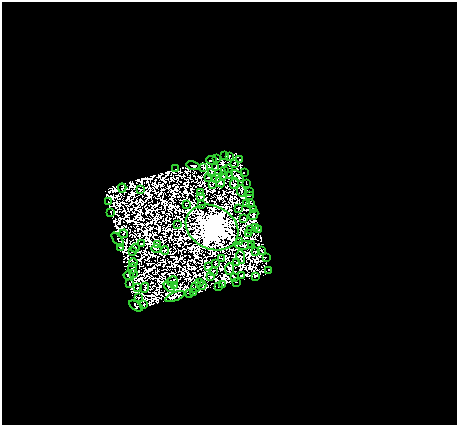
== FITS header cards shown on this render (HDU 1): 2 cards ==
NAXIS1  =                  455
NAXIS2  =                  423

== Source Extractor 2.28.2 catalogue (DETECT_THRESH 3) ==
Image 455 x 423 px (HDU 1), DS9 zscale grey, 1 PNG px = 1 image px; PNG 459 x 427 px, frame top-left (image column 1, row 423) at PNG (2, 2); each listed source drawn as its Kron ellipse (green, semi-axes under 4 px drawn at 4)
Background 1.46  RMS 2.5e-04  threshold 7.41e-04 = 3 sigma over >= 5 px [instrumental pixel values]
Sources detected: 190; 94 with non-positive FLUX_AUTO (blend fragments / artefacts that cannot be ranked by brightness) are neither listed nor drawn; the other 96 listed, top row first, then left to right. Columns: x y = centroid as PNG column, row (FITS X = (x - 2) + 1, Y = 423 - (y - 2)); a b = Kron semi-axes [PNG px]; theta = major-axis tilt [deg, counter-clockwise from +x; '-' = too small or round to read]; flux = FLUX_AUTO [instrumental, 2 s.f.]
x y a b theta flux
225 156 3 2 - 39
229 156 3 2 - 2.9
216 159 3 2 - 52
212 160 5 3 - 59
240 160 3 2 - 15
235 163 3 2 - 10
193 166 6 2 -16 40
216 167 4 2 - 24
204 168 4 3 - 29
229 168 2 2 - 1.9
175 169 2 2 - 27
224 170 2 2 - 8.4
244 172 2 2 - 9
211 173 3 2 - 5.4
219 174 2 2 - 8.2
230 175 2 2 - 22
223 176 4 3 - 7.7
238 176 7 4 -40 7.4
208 177 4 2 - 4.3
216 178 5 2 - 1.5
220 182 5 2 - 46
234 183 5 2 - 4
247 183 3 2 - 15
213 184 2 2 - 0.31
122 188 4 2 - 23
140 190 2 2 - 23
241 191 6 2 -83 20
249 192 2 2 - 8.5
200 193 4 2 - 29
249 196 3 3 - 19
201 197 2 2 - 14
108 202 2 2 - 28
251 203 3 2 - 22
247 204 4 2 - 8.1
186 205 3 2 - 17
202 205 3 2 - 20
238 208 2 2 - 16
253 209 3 3 - 26
110 213 3 2 - 27
253 215 5 3 - 33
244 219 3 2 - 25
177 225 3 2 - 8.2
212 227 27 21 -27 180000
255 228 2 2 - 5.5
250 229 2 2 - 1.3
259 229 3 2 - 29
249 233 2 2 - 36
123 234 4 2 - 0.2
118 240 8 3 -50 5.7
240 242 3 2 - 42
141 244 2 2 - 29
157 244 4 3 - 0.82
251 244 2 2 - 24
244 245 9 2 1 44
120 248 3 2 - 5.2
135 248 4 2 - 3.1
156 249 5 2 - 2
261 250 2 2 - 5.6
133 251 4 3 - 13
165 251 4 2 - 4.3
255 252 4 2 - 3.2
241 257 7 3 -82 22
266 257 2 2 - 1.5
222 258 4 2 - 17
133 262 4 3 - 21
237 263 3 3 - 16
215 264 2 2 - 6.5
208 267 3 2 - 13
132 268 5 2 - 3.4
230 269 5 4 - 11
269 270 3 2 - 18
213 271 2 2 - 7.7
133 273 2 2 - 13
242 275 2 2 - 29
129 276 5 2 - 21
255 276 4 3 - 61
211 277 4 3 - 4.7
234 277 4 2 - 11
172 281 6 3 28 1.9
200 282 3 2 - 15
237 282 3 3 - 36
129 283 4 3 - 53
222 284 3 2 - 14
175 285 3 2 - 14
202 285 5 2 - 25
169 286 6 3 -42 33
196 287 6 2 64 2.1
218 287 2 2 - 18
137 288 2 2 - 10
145 288 5 2 - 15
194 292 4 2 - 35
189 294 2 2 - 31
175 296 10 4 22 100
139 297 2 2 - 22
144 305 3 2 - 35
136 306 7 4 -32 46
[94 non-positive-flux detections neither listed nor drawn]